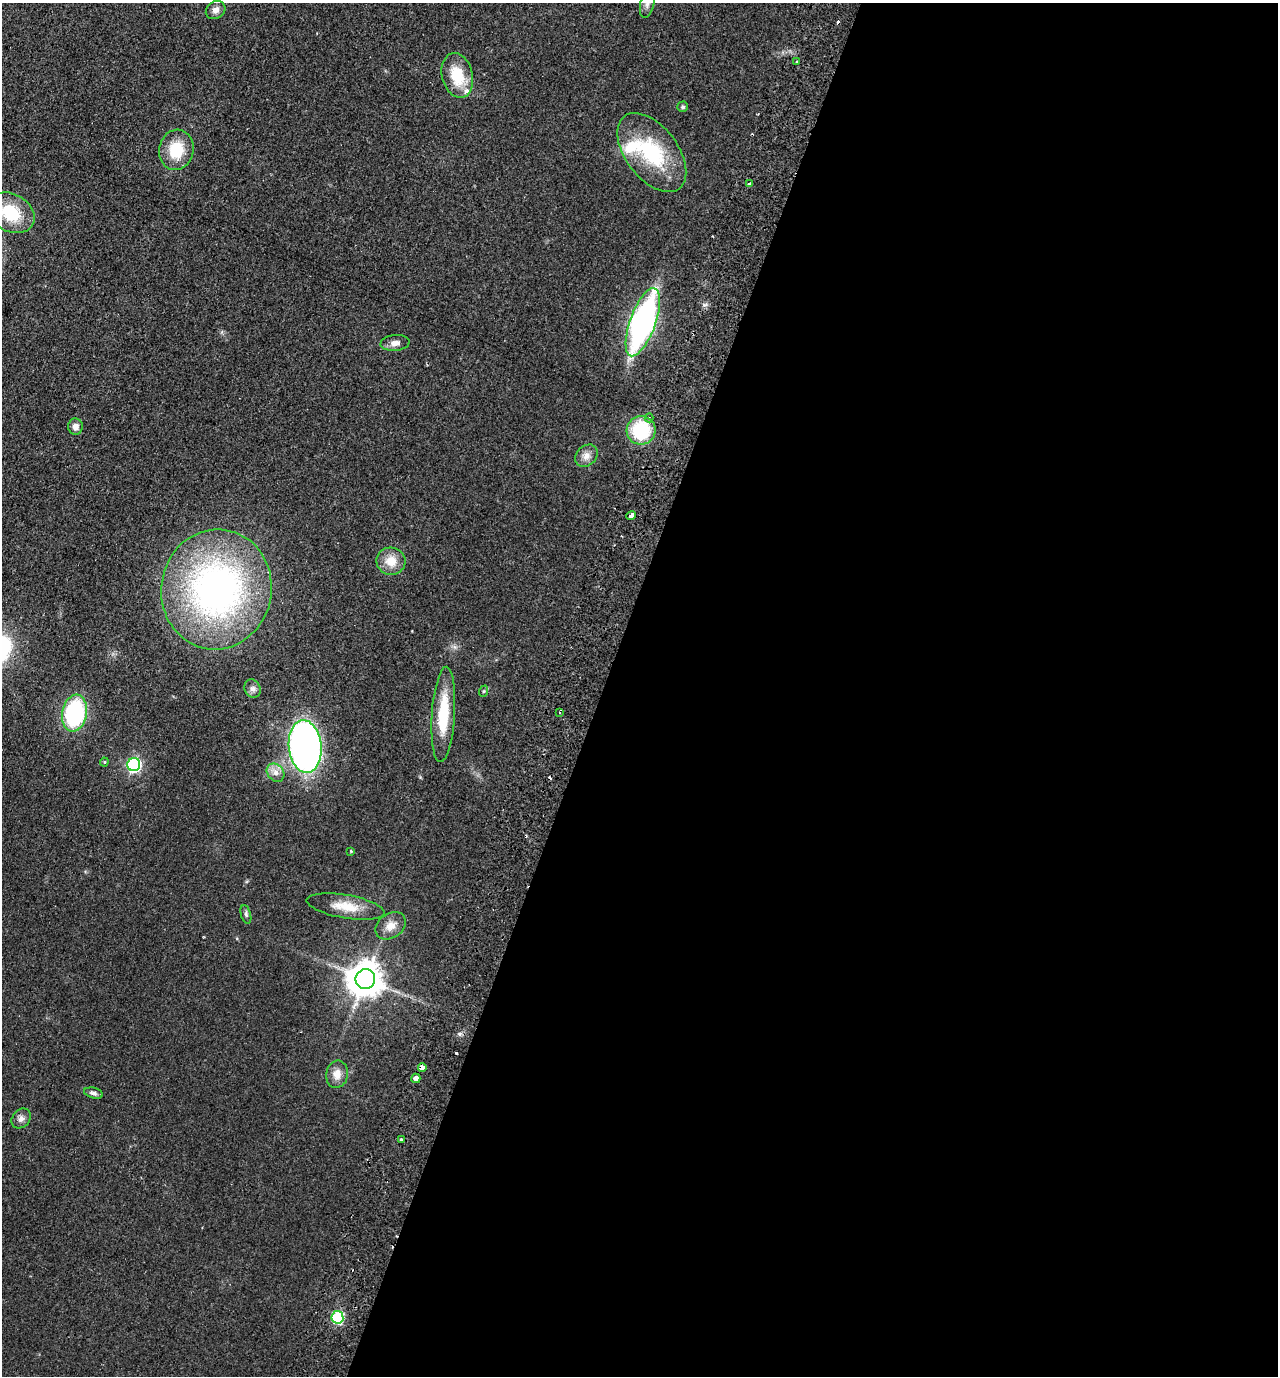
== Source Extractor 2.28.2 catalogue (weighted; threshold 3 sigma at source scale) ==
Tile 12 of 4 x 4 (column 4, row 3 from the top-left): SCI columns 4151-5426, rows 1400-2773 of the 5619 x 5546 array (HDU 1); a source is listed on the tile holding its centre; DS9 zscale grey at full resolution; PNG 1280 x 1378 px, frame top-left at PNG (2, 3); each listed source drawn as its Kron ellipse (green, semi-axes under 4 px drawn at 4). Shown black and unused: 53% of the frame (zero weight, under 2 of 3 exposures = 3% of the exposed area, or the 3 px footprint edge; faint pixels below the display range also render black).
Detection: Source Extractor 2.28.2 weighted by HDU 2 'WHT'; one run over the whole footprint, this tile lists its part. Background 0.0955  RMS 0.011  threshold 0.0473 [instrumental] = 3 sigma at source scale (4.5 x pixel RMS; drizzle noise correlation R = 1.50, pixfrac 1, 0.05/0.05 arcsec/px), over >= 5 px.
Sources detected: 44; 3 cosmic-ray / hot-pixel residue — neither listed nor drawn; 2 inside a brighter listed object's ellipse — not listed separately; the other 39 listed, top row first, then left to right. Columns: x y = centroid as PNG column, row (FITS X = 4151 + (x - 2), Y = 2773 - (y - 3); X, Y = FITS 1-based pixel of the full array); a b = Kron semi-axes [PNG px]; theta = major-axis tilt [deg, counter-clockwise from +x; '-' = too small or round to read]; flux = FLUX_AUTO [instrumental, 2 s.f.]
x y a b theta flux
647 3 15 7 78 6.2
216 10 10 8 35 5.6
797 61 3 2 - 1.7
457 75 23 15 -75 33
683 107 5 5 - 1.8
176 150 20 17 78 33
652 153 45 26 -53 83
749 184 4 3 - 3.9
11 213 25 18 -28 45
643 322 36 12 70 320
395 343 14 8 6 6
649 418 4 4 - 1.6
75 427 8 7 - 6.1
641 430 14 14 - 63
586 456 12 9 44 7.1
631 516 5 3 - 13
391 561 14 13 - 16
216 589 60 55 80 400
253 689 9 8 - 3.9
484 691 6 3 71 1.4
559 712 3 2 - 1.3
75 713 18 12 80 110
443 714 48 11 86 45
305 747 26 16 -84 470
104 762 4 4 - 1.1
134 765 6 6 - 190
276 773 10 8 -48 6.5
351 851 3 2 - 0.83
346 906 39 11 -10 23
246 914 9 5 -74 2.3
391 926 16 12 35 11
365 979 10 10 - 2200
422 1067 4 4 - 11
337 1074 14 11 79 9.9
416 1078 5 4 - 5.6
94 1093 10 5 -14 2.8
21 1118 11 8 48 4.9
401 1140 3 3 - 8.2
337 1317 6 6 - 100
Overlapping masked pixels (flux is a lower limit): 2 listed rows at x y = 631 516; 422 1067
Isophote crosses this tile's border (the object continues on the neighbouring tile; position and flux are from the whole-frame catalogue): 2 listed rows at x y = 647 3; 11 213